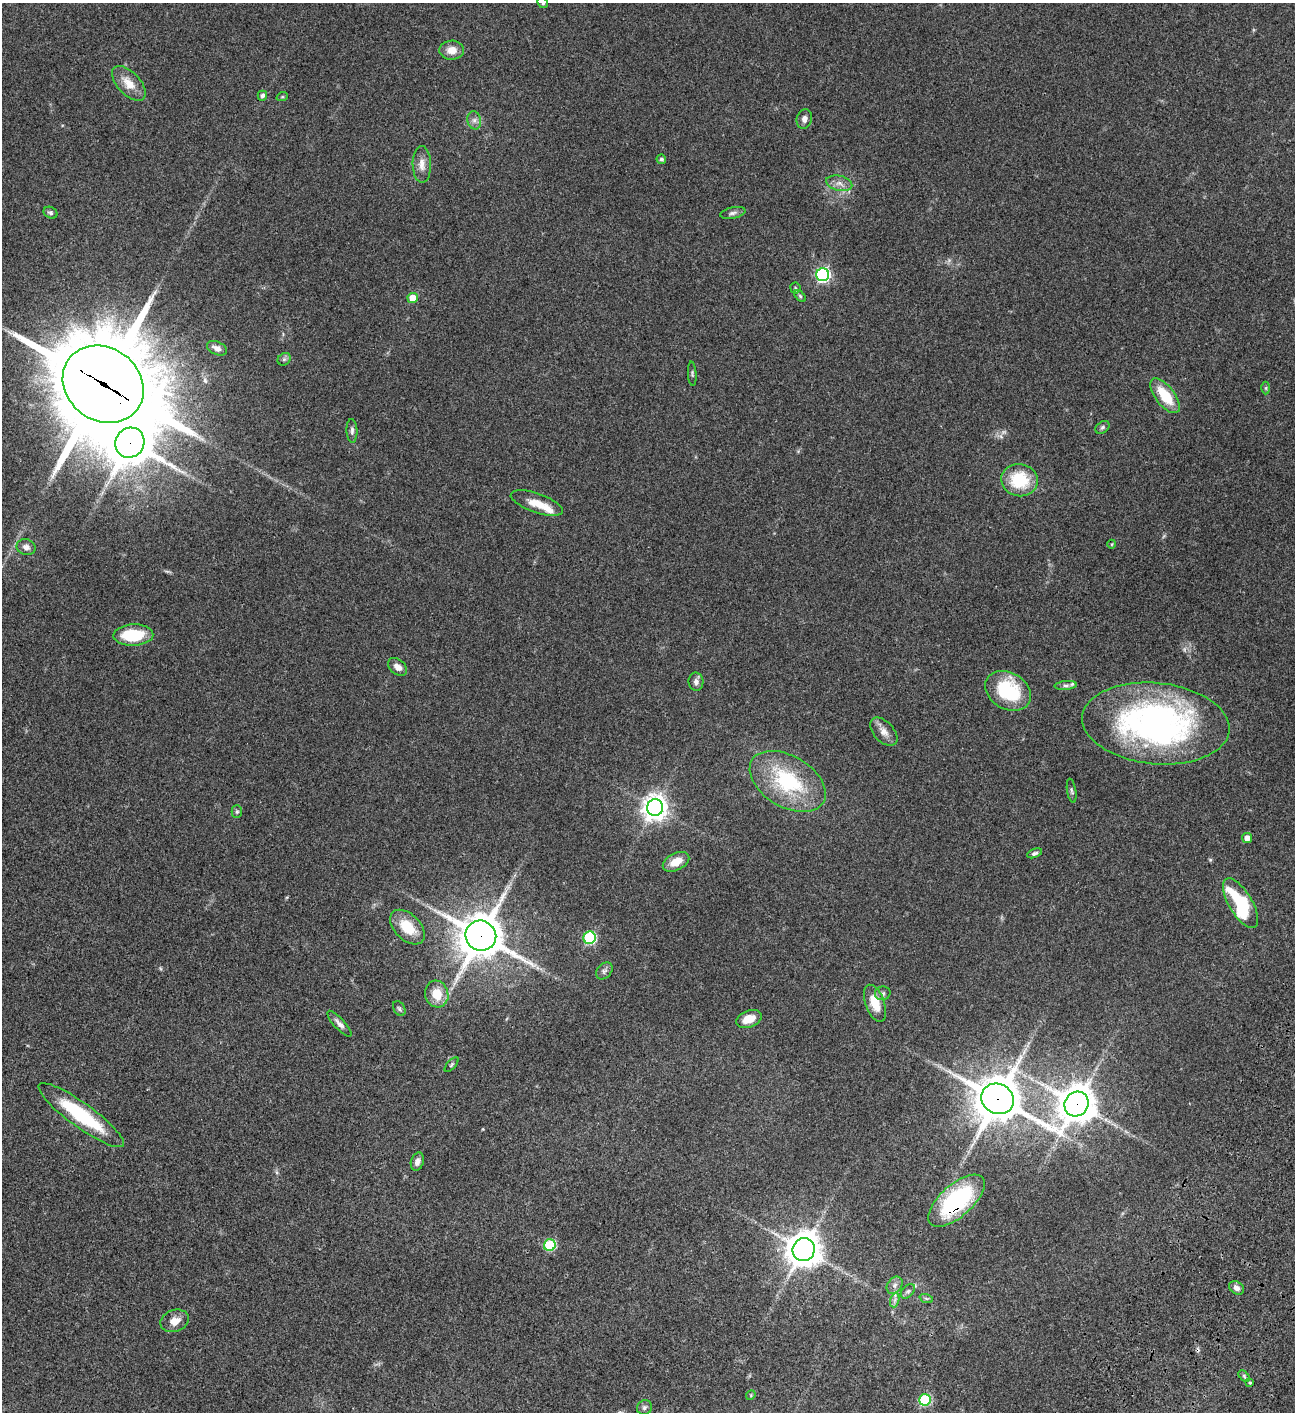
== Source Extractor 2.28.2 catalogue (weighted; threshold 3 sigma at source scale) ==
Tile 6 of 4 x 4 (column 2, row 2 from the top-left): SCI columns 1797-3089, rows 3023-4432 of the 6050 x 6047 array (HDU 1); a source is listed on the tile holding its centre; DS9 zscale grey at full resolution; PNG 1297 x 1414 px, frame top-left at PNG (2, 3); each listed source drawn as its Kron ellipse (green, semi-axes under 4 px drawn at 4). Shown black and unused: <1% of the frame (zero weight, under 3 of 4 exposures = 13% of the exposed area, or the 3 px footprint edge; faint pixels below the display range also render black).
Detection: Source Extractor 2.28.2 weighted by HDU 2 'WHT'; one run over the whole footprint, this tile lists its part. Background 0.0649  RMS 0.0059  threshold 0.0264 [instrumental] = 3 sigma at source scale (4.5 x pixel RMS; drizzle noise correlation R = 1.50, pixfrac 1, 0.05/0.05 arcsec/px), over >= 5 px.
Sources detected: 77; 2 too faint to see at this stretch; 1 cosmic-ray / hot-pixel residue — neither listed nor drawn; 1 inside a brighter listed object's ellipse — not listed separately; the other 73 listed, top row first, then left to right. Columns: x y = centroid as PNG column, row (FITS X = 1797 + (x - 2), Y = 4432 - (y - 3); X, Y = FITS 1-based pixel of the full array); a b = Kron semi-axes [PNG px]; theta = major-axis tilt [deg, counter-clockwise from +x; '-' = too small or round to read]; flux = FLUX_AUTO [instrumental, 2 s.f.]
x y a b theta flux
543 3 6 5 - 0.93
452 50 12 9 1 5.8
129 83 21 11 -47 8.4
262 96 5 4 - 1.7
282 97 6 3 18 0.66
804 119 10 7 75 2.7
474 120 9 7 -77 2.2
661 159 5 4 - 1
422 164 18 9 -89 4.7
839 183 13 7 -14 3.4
50 213 7 5 -27 1.1
733 213 13 5 12 1.8
823 275 6 6 - 110
795 288 5 5 - 0.79
800 296 7 4 -46 0.91
413 298 5 5 - 11
217 348 10 6 -23 2.8
284 359 7 5 44 1.2
692 374 12 2 -86 0.82
103 384 42 36 -36 9300
1266 388 6 4 90 0.75
1165 396 21 9 -52 17
1102 427 8 5 39 1.2
352 431 12 5 -87 1.6
130 443 15 14 - 1500
1019 480 18 16 -10 24
537 503 27 9 -19 8.9
1112 544 4 3 - 0.41
26 547 9 8 - 3
133 635 20 10 2 23
398 667 11 7 -38 3.9
696 682 9 7 -84 2.2
1066 685 11 4 4 1.8
1008 691 24 18 -31 34
1156 724 74 40 -6 180
884 732 17 10 -47 4.5
788 781 41 25 -31 45
1072 791 12 4 -80 1.3
655 808 8 8 - 530
237 812 6 5 - 0.99
1247 838 5 5 - 3.5
1034 853 8 4 21 1.2
676 862 14 8 27 7.6
1241 903 28 11 -59 43
407 927 21 13 -45 15
481 936 15 15 - 1800
590 938 6 6 - 61
604 971 9 7 48 1.7
883 993 8 7 - 1.4
437 994 13 11 -74 11
875 1003 19 9 -70 11
399 1009 8 5 -60 1.1
749 1019 13 8 21 7.6
339 1024 17 5 -47 2.4
451 1065 9 4 46 0.85
998 1099 16 15 - 2000
1077 1104 13 11 55 1200
81 1115 52 12 -36 40
417 1162 9 6 73 2.9
956 1201 35 16 41 66
550 1245 6 5 - 42
804 1250 11 11 - 1000
895 1285 9 7 52 2.2
1237 1288 8 6 -34 2.6
908 1291 8 5 46 1.4
926 1298 7 4 -19 0.89
895 1300 7 4 71 1.4
175 1321 15 10 20 5.4
1244 1376 7 4 -47 0.83
1250 1382 3 3 - 0.66
751 1395 5 4 - 0.61
925 1400 6 5 - 44
644 1407 8 7 - 1.5
Overlapping masked pixels (flux is a lower limit): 6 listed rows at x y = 103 384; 130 443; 481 936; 998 1099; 1077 1104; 956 1201
Isophote crosses this tile's border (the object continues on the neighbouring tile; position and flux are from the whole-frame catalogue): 1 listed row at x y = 543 3